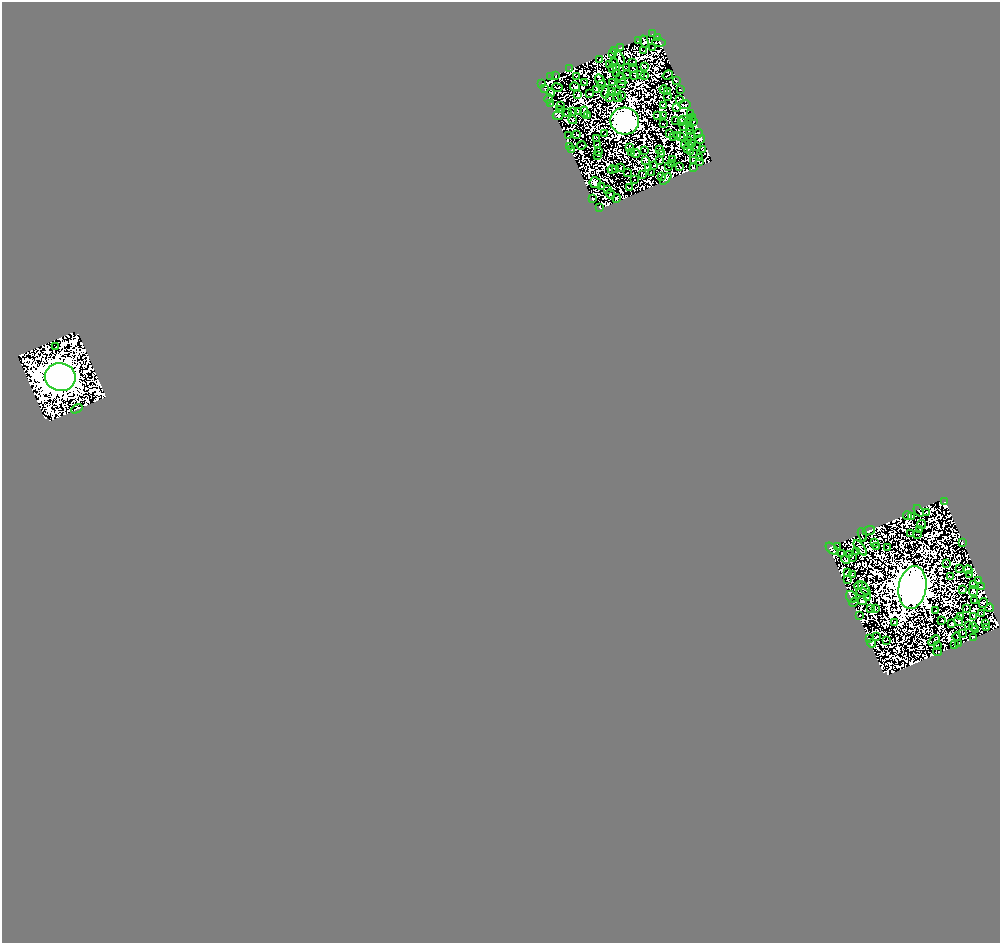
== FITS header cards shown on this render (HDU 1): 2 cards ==
NAXIS1  =                  998
NAXIS2  =                  941

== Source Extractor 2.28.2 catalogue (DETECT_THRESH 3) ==
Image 998 x 941 px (HDU 1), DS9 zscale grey, 1 PNG px = 1 image px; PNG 1002 x 945 px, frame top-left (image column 1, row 941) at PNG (2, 2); each listed source drawn as its Kron ellipse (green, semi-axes under 4 px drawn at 4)
Background 2.9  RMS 0.001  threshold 0.00314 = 3 sigma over >= 5 px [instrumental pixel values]
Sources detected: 487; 264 with non-positive FLUX_AUTO (blend fragments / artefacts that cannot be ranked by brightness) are neither listed nor drawn; the other 223 listed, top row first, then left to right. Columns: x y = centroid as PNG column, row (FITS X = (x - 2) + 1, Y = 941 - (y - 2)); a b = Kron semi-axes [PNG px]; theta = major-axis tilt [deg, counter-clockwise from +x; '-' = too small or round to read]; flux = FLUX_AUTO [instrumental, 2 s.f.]
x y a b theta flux
653 33 3 2 - 1.1e+01
658 38 4 3 - 1.5e+02
639 40 3 3 - 4.7e+01
644 41 6 4 -72 5.1e+02
659 42 6 3 -2 1.3e+02
620 47 3 2 - 4.5e+01
652 48 2 2 - 3.0e+01
614 50 3 3 - 7.4e+01
644 51 3 2 - 5.7e+00
613 53 4 3 - 1.3e+02
620 58 9 2 -65 7.8e+01
600 59 2 2 - 5.3e+01
613 62 3 2 - 1.3e+01
632 62 4 2 - 3.4e+01
610 65 3 2 - 1.3e+01
644 66 3 2 - 4.5e+01
616 67 2 2 - 3.3e+01
627 67 2 2 - 1.8e+01
633 68 4 2 - 7.5e+00
570 69 2 2 - 1.3e+01
612 69 4 2 - 1.6e+01
617 74 4 3 - 1.9e+01
627 74 2 2 - 3.6e+01
640 74 2 2 - 4.5e+01
556 75 2 2 - 2.6e+01
635 75 2 2 - 1.6e+01
645 75 3 2 - 4.1e+01
668 75 5 2 - 2.6e+00
551 77 2 2 - 4.3e+01
576 77 3 2 - 6.6e+01
621 78 6 2 -57 1.7e+00
600 80 6 2 -55 3.2e+01
676 81 3 2 - 1.3e+02
584 83 3 3 - 6.7e+01
612 83 2 2 - 2.0e+01
622 83 5 3 - 6.8e+01
542 84 2 2 - 1.3e+01
601 85 2 2 - 4.9e+01
557 87 5 2 - 5.5e+01
575 87 5 4 - 4.0e+01
544 88 2 2 - 3.4e+01
597 90 4 3 - 4.4e+01
664 90 4 2 - 5.9e+00
680 90 2 2 - 4.9e+01
611 91 3 2 - 5.7e+01
606 92 6 2 78 5.2e+00
617 92 2 2 - 2.5e+01
668 92 3 2 - 2.7e+01
551 93 4 3 - 1.9e+02
589 94 3 2 - 2.1e+01
578 95 3 3 - 8.1e+01
622 95 2 2 - 2.9e+01
668 96 3 2 - 4.1e+01
609 98 3 2 - 5.2e+01
618 98 4 2 - 6.6e+00
549 99 4 2 - 4.5e+01
680 100 3 2 - 4.2e+01
551 104 2 2 - 2.2e+01
561 105 2 2 - 5.8e+01
663 105 3 2 - 5.4e+01
685 105 6 2 7 3.6e+01
677 107 4 3 - 4.1e+01
560 109 3 2 - 1.5e+01
568 112 3 2 - 1.4e+01
572 112 3 2 - 4.9e+01
579 112 2 2 - 1.9e+01
584 112 5 3 - 5.4e+01
691 113 3 2 - 1.8e+02
657 115 4 2 - 7.1e+00
558 116 5 3 - 1.9e+02
588 116 4 3 - 2.9e+01
664 116 4 2 - 2.1e+01
692 117 2 2 - 1.0e+01
684 119 2 2 - 2.8e+01
573 120 4 4 - 2.6e+01
676 120 3 2 - 2.2e+01
625 121 14 13 - 2.9e+05
694 121 4 2 - 6.9e+01
681 122 4 3 - 6.6e+01
688 122 3 2 - 2.8e+01
664 124 3 2 - 9.2e+00
684 126 4 2 - 3.1e+01
690 126 2 2 - 1.4e+01
689 131 2 2 - 6.9e+01
669 133 2 2 - 4.9e+01
699 133 4 3 - 6.4e+01
577 134 2 2 - 1.7e+01
605 134 2 2 - 1.8e+01
568 136 4 2 - 5.1e+00
677 136 2 2 - 4.9e+01
691 136 3 2 - 1.1e+02
673 137 2 2 - 4.9e+01
681 137 2 2 - 5.4e+01
596 138 4 3 - 1.5e+01
700 139 5 4 - 8.4e+01
688 140 3 2 - 4.0e+01
687 144 6 2 -8 7.4e+00
692 144 3 2 - 3.7e+01
581 145 5 2 - 3.4e+00
597 145 3 2 - 1.3e+01
569 146 4 2 - 1.9e+01
630 147 3 2 - 7.8e+01
696 147 3 2 - 1.9e+01
688 148 4 3 - 2.1e+01
571 149 3 2 - 5.9e+01
703 149 3 2 - 7.0e+01
645 150 3 2 - 3.8e+01
660 150 2 2 - 5.0e+01
599 151 4 3 - 2.2e+01
631 152 3 2 - 2.8e+01
690 152 2 2 - 1.7e+01
693 153 2 2 - 2.0e+01
636 154 4 2 - 1.1e+01
661 154 2 2 - 5.3e+01
597 155 3 2 - 3.7e+01
699 158 4 2 - 2.4e+00
673 159 2 2 - 4.3e+01
646 160 4 2 - 1.0e+01
660 161 4 2 - 4.7e+01
694 161 3 2 - 3.1e+01
699 162 2 2 - 3.3e+01
671 164 3 2 - 1.2e+01
654 166 3 3 - 9.9e+00
668 166 2 2 - 9.5e+00
680 166 3 2 - 8.0e+01
648 167 4 3 - 2.1e+01
621 168 3 2 - 5.6e+01
694 168 3 3 - 1.0e+02
612 169 4 2 - 3.3e+01
616 169 3 2 - 5.3e+01
651 172 3 2 - 1.8e+01
627 173 2 2 - 2.1e+01
643 174 2 2 - 1.6e+01
662 176 2 2 - 5.2e+00
634 179 2 2 - 9.1e+00
666 179 7 4 46 1.5e+02
595 183 6 5 - 1.8e+03
601 186 3 2 - 2.7e+01
630 188 2 2 - 1.4e+01
607 190 2 2 - 5.6e+01
610 194 5 2 - 6.8e+01
616 198 4 2 - 4.2e+01
593 199 3 2 - 4.2e+01
600 207 4 2 - 1.1e+02
56 347 3 2 - 6.0e+00
60 377 15 14 - 2.1e+06
77 409 6 2 30 1.4e+00
945 502 3 2 - 4.2e+01
919 511 6 2 -53 3.3e+01
927 512 2 2 - 5.6e+01
907 516 4 2 - 1.7e+01
912 516 2 2 - 4.4e+01
921 524 5 2 - 4.0e+01
920 530 3 3 - 2.0e+01
869 531 6 3 22 4.9e+01
911 533 3 2 - 5.4e+01
917 534 3 2 - 6.5e+01
862 535 7 3 -74 1.7e+02
874 542 4 2 - 1.3e+01
962 543 3 2 - 5.5e+01
876 546 3 2 - 4.8e+00
837 547 3 2 - 4.6e+01
860 548 9 2 -51 8.8e+01
888 548 3 2 - 7.0e+01
832 549 7 4 -41 4.6e+01
856 552 2 2 - 7.0e+01
842 554 3 3 - 4.3e+01
850 554 4 2 - 2.6e+01
852 558 2 2 - 2.3e+01
846 560 4 4 - 1.6e+01
946 564 2 2 - 4.7e+00
959 569 2 2 - 3.7e+01
968 570 4 3 - 1.1e+02
847 572 3 3 - 3.1e+01
970 574 2 2 - 3.6e+01
852 575 3 2 - 6.3e+01
951 576 3 2 - 2.2e+01
847 579 3 2 - 6.3e+01
979 580 3 2 - 4.2e+01
973 584 3 3 - 9.4e+01
858 586 4 2 - 1.3e+01
912 587 21 14 80 1.2e+06
981 587 3 3 - 1.4e+02
864 588 8 3 -49 1.9e+01
963 590 3 3 - 2.9e+01
973 591 5 4 - 4.4e+01
862 592 6 2 -9 3.9e+01
851 597 6 5 - 1.5e+01
868 598 3 2 - 8.2e+01
975 600 3 2 - 6.4e+01
862 601 4 3 - 2.3e+02
854 602 5 2 - 1.3e+02
983 603 5 4 - 3.0e+01
967 608 3 2 - 2.4e+01
990 608 4 2 - 3.8e+01
871 609 3 2 - 3.9e+01
875 609 3 2 - 4.2e+01
936 611 3 2 - 5.4e+01
981 613 3 2 - 2.6e+01
860 615 3 2 - 1.3e+01
961 616 4 3 - 3.6e+01
974 616 3 2 - 1.4e+01
942 621 2 2 - 4.9e+01
958 621 5 2 - 9.7e+00
894 622 3 2 - 4.2e+01
952 624 4 2 - 3.6e+00
986 624 3 2 - 2.4e+01
969 626 2 2 - 5.2e+00
973 627 4 2 - 2.5e+01
986 628 2 2 - 3.8e+01
975 630 3 2 - 1.5e+00
963 633 2 2 - 9.2e+00
876 636 4 2 - 5.6e+00
957 637 4 2 - 3.0e+01
974 637 3 2 - 8.7e+01
869 638 3 2 - 5.0e+01
934 640 6 2 41 4.5e+00
887 641 3 2 - 1.1e+00
872 643 4 4 - 8.6e-01
959 643 3 2 - 2.1e+01
954 645 3 2 - 5.3e+00
937 646 3 2 - 5.7e+01
938 652 4 3 - 6.4e+01
At the frame edge (FLAGS 8, measured only in part): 1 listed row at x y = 60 377
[264 non-positive-flux detections neither listed nor drawn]